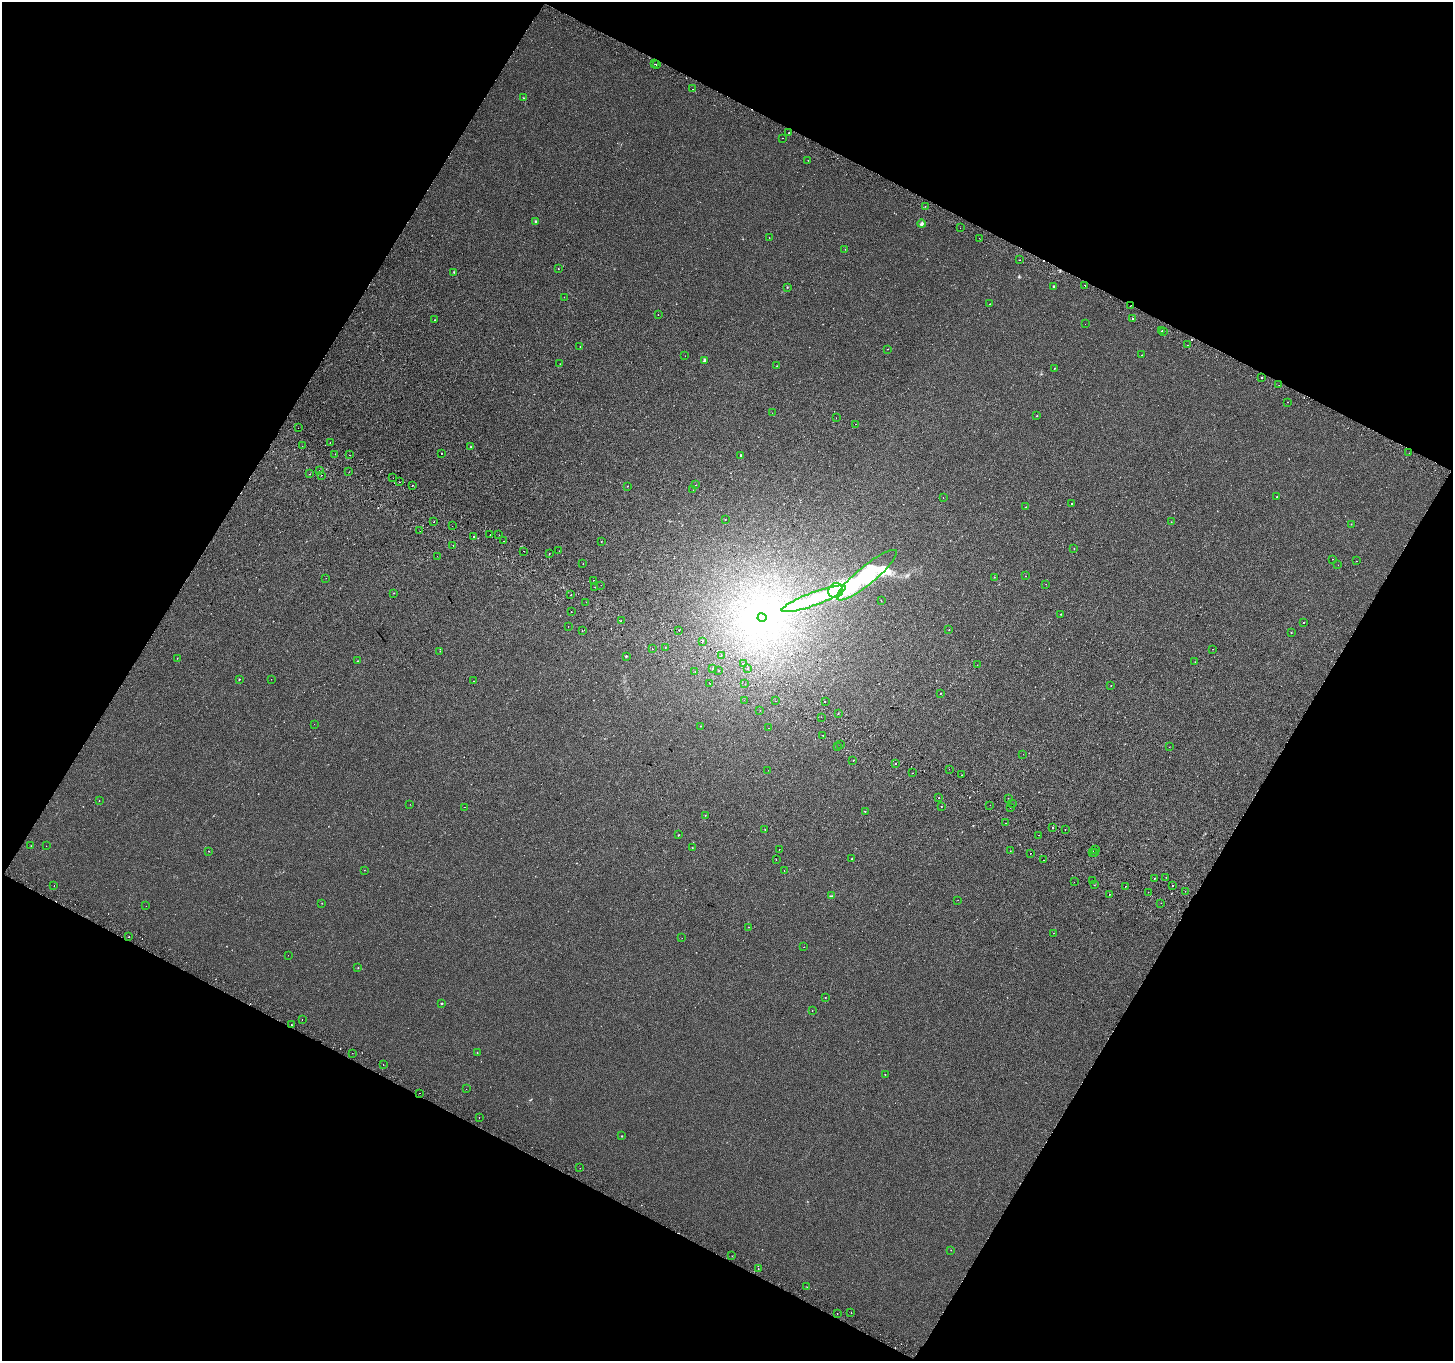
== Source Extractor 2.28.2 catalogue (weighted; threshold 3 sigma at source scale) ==
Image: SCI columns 34-5836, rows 249-5683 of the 5874 x 5999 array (HDU 1 of 3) = the unmasked area's bounding box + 8 px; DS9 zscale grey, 4 x 4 block average (1 PNG px = mean of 4 x 4 image px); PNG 1455 x 1363 px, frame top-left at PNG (2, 2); each listed source drawn as its Kron ellipse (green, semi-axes under 4 px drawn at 4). Shown black and unused: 46% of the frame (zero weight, under 2 of 3 exposures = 3% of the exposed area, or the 3 px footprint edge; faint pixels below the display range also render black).
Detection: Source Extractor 2.28.2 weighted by HDU 2 'WHT'. Background 7.47e-04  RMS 0.0039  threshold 0.0175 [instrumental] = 3 sigma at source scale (4.5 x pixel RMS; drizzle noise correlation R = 1.50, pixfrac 1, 0.0396/0.0396 arcsec/px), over >= 5 px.
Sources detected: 270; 8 inside a brighter object's white glare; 24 cosmic-ray / hot-pixel residue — neither listed nor drawn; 6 coinciding with a brighter row at this scale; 1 inside a brighter listed object's ellipse — not listed separately; the other 231 listed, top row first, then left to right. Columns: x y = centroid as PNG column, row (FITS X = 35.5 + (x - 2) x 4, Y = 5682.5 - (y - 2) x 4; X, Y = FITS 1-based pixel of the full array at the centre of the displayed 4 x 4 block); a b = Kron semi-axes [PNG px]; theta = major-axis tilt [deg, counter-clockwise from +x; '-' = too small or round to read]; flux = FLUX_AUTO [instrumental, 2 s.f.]
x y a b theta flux
655 64 2 2 - 1.7
657 65 2 2 - 5
693 89 2 2 - 2
523 98 2 2 - 0.64
789 133 2 2 - 1.4
782 138 2 2 - 0.57
808 160 2 2 - 1.6
925 206 2 2 - 3.9
535 221 2 2 - 2.7
921 224 4 3 - 3.6
960 228 2 2 - 0.39
769 238 2 2 - 0.56
979 238 2 2 - 0.31
845 249 2 2 - 0.55
1019 260 2 2 - 0.83
558 269 2 2 - 0.79
454 272 2 2 - 1.4
1085 285 2 2 - 4.5
1053 286 2 2 - 1.3
787 287 2 2 - 1.1
564 297 2 2 - 0.37
989 304 2 2 - 1.6
1130 306 2 2 - 1.3
658 315 2 2 - 1.1
1133 319 2 2 - 9.8
435 320 2 2 - 0.5
1085 324 2 2 - 0.43
1162 331 2 2 - 1.8
1163 332 2 2 - 1.1
1187 345 2 2 - 1.1
580 347 2 2 - 0.45
887 349 2 2 - 3.9
1141 355 2 2 - 0.75
685 356 2 2 - 0.35
705 360 3 3 - 3
560 364 2 2 - 0.48
777 366 2 2 - 0.89
1054 368 2 2 - 0.83
1262 378 2 2 - 3
1279 385 2 2 - 0.74
1288 402 2 2 - 3
772 413 2 2 - 0.41
1037 416 2 2 - 0.62
836 418 2 2 - 1.5
856 424 2 2 - 0.46
298 428 2 2 - 2.5
330 443 2 2 - 0.5
302 446 2 2 - 1.3
471 447 3 2 - 1.6
1409 453 2 2 - 3.3
335 454 2 2 - 0.89
441 454 2 2 - 15
349 455 2 2 - 2
741 455 2 2 - 1.9
319 471 2 2 - 8.8
349 472 2 2 - 0.93
310 474 2 2 - 1.2
321 475 2 2 - 4.3
393 478 2 2 - 0.49
400 482 2 2 - 1.7
412 485 2 2 - 3.6
695 485 2 2 - 0.37
627 486 2 2 - 0.39
693 490 2 2 - 0.37
1277 497 2 2 - 1
943 498 2 2 - 1.8
1072 504 2 2 - 2.7
1025 507 2 2 - 0.63
725 520 2 2 - 0.61
434 522 2 2 - 1.2
1171 522 2 2 - 0.53
1351 524 2 2 - 0.76
452 526 2 2 - 0.8
420 531 2 2 - 0.5
490 534 2 2 - 5.9
499 535 2 2 - 1.7
474 536 2 2 - 1.4
503 541 2 2 - 0.59
601 542 2 2 - 0.67
453 546 2 2 - 32
1074 548 2 2 - 0.78
524 551 2 2 - 0.55
559 551 2 2 - 0.35
549 554 2 2 - 0.5
437 556 2 2 - 0.76
1332 559 2 2 - 2.2
1356 561 2 2 - 3.7
583 564 2 2 - 1.1
1338 565 2 2 - 0.54
867 575 38 9 39 290
1025 576 2 2 - 1.8
994 577 2 2 - 0.6
326 578 2 2 - 0.54
594 580 2 2 - 0.61
1046 584 2 2 - 0.6
601 585 2 2 - 1.3
595 587 2 2 - 0.8
836 591 8 7 - 400
394 593 2 2 - 0.55
571 595 2 2 - 0.96
814 599 34 6 20 110
881 601 2 2 - 0.49
586 602 2 2 - 0.68
571 611 2 2 - 1.9
1061 614 2 2 - 0.98
762 618 4 4 - 330
621 620 2 2 - 3.8
1304 622 2 2 - 1.6
568 627 2 2 - 1.8
582 630 2 2 - 1.7
679 630 2 2 - 5.9
949 630 2 2 - 0.48
1291 633 2 2 - 0.6
702 641 2 2 - 1.6
665 647 2 2 - 0.71
652 649 2 2 - 0.92
1213 649 2 2 - 1.7
440 651 2 2 - 0.88
626 656 2 2 - 1.7
721 656 2 2 - 1.1
177 658 2 2 - 0.5
358 661 2 2 - 0.54
1195 662 2 2 - 0.55
743 664 2 2 - 2.5
977 665 2 2 - 0.27
712 669 2 2 - 0.64
747 669 2 2 - 2.3
695 671 2 2 - 1
718 671 2 2 - 1.5
239 679 2 2 - 1.4
271 679 2 2 - 0.34
473 681 2 2 - 2.7
710 683 2 2 - 4.3
745 684 2 2 - 0.75
1111 686 2 2 - 0.62
940 693 2 2 - 0.94
744 700 2 2 - 1.6
776 701 2 2 - 3
825 701 2 2 - 0.77
760 710 2 2 - 0.5
838 713 2 2 - 1.1
821 717 2 2 - 0.46
314 724 2 2 - 0.31
700 726 2 2 - 0.52
769 728 2 2 - 2.8
823 736 2 2 - 1.5
840 745 2 2 - 0.71
837 747 2 2 - 4.9
1169 747 2 2 - 0.38
1023 754 2 2 - 0.57
853 761 2 2 - 1.9
895 763 2 2 - 6.4
949 769 2 2 - 0.75
768 770 2 2 - 0.58
912 773 2 2 - 1.5
961 775 2 2 - 1.7
938 798 2 2 - 1.2
1008 798 2 2 - 1.4
99 801 2 2 - 0.54
410 804 2 2 - 0.41
1013 804 2 2 - 4.6
990 805 2 2 - 2.3
464 807 2 2 - 4.1
941 807 2 2 - 1.1
1010 807 2 2 - 0.95
865 811 2 2 - 0.91
705 815 2 2 - 0.5
1005 823 2 2 - 2.6
1053 828 2 2 - 3.5
765 829 2 2 - 0.94
1065 829 2 2 - 0.48
678 835 2 2 - 1.2
1039 835 2 2 - 1.3
31 845 2 2 - 0.37
46 846 2 2 - 0.96
692 848 2 2 - 0.52
779 849 2 2 - 0.64
1096 849 2 2 - 3.3
209 851 2 2 - 0.74
1010 851 2 2 - 0.55
1092 852 2 2 - 6.4
1095 852 2 2 - 2.4
1030 853 2 2 - 2.5
776 859 2 2 - 0.48
852 859 2 2 - 0.75
1043 860 2 2 - 0.56
364 870 2 2 - 0.47
784 871 2 2 - 0.54
1166 877 2 2 - 0.44
1154 878 2 2 - 1.4
1093 880 2 2 - 3.1
1074 882 2 2 - 0.39
1094 885 2 2 - 0.5
1173 885 2 2 - 1.9
54 886 2 2 - 0.65
1125 886 2 2 - 0.5
1185 891 2 2 - 1.5
1148 892 2 2 - 1.9
1109 894 2 2 - 1.9
831 896 2 2 - 0.71
958 900 2 2 - 0.32
322 903 2 2 - 0.71
1161 903 2 2 - 0.77
146 906 2 2 - 0.79
749 927 2 2 - 1
1054 933 2 2 - 0.46
129 937 2 2 - 2.2
682 938 2 2 - 0.46
804 947 2 2 - 0.31
288 955 2 2 - 0.68
358 968 2 2 - 0.83
825 997 2 2 - 0.67
441 1003 2 2 - 1.3
812 1011 2 2 - 0.71
302 1019 2 2 - 3.4
291 1025 2 2 - 1.7
477 1052 2 2 - 0.7
352 1053 2 2 - 1.5
383 1065 2 2 - 13
885 1074 2 2 - 0.76
466 1089 2 2 - 1.6
420 1093 2 2 - 1.4
479 1117 2 2 - 1.9
622 1136 2 2 - 1.1
580 1168 2 2 - 1.9
951 1250 2 2 - 0.42
732 1256 2 2 - 0.67
758 1269 2 2 - 0.52
807 1287 2 2 - 2.4
851 1313 2 2 - 2
837 1314 2 2 - 0.46
Overlapping masked pixels (flux is a lower limit): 1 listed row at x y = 1130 306
Diffuse or blended objects may show on this block-average render without a row.